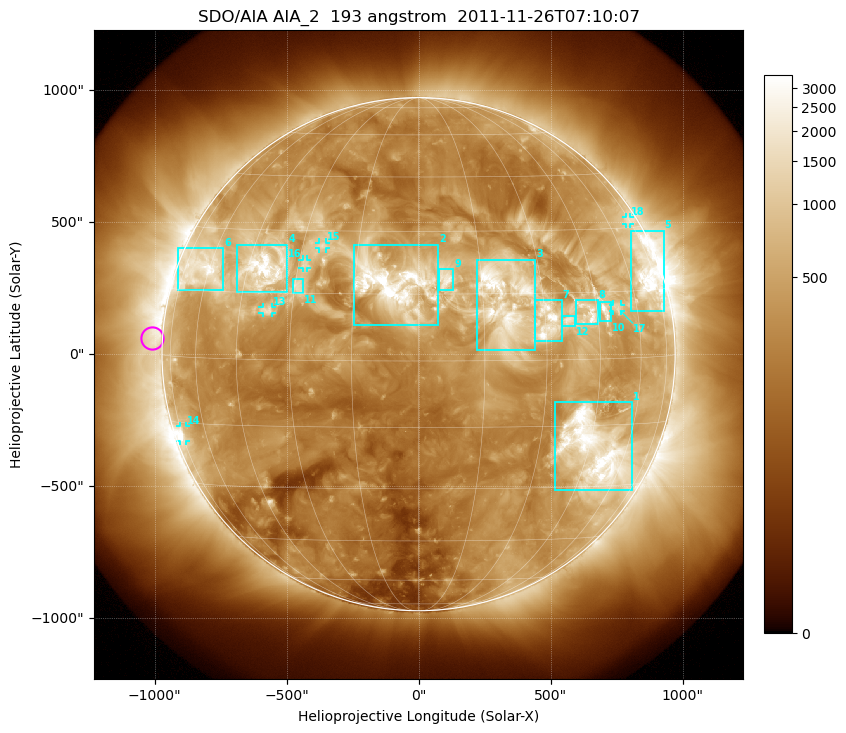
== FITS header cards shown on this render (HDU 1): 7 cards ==
TELESCOP= 'SDO/AIA'
INSTRUME= 'AIA_2'
WAVELNTH=                  193
WAVEUNIT= 'angstrom'
DATE-OBS= '2011-11-26T07:10:07.84'
CTYPE1  = 'HPLN-TAN'
CTYPE2  = 'HPLT-TAN'

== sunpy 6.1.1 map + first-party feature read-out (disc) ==
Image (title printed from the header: SDO/AIA AIA_2  193 angstrom  2011-11-26T07:10:07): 1024 x 1024 px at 2.4 arcsec/px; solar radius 972 arcsec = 405 px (full disc in frame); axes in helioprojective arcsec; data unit not stated in the header (colour bar unlabelled)
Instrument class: DISC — disc imager (sunpy class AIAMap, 193 A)
Bright regions (active regions / flare kernels): reference = the median radial profile (limb darkening/brightening removed); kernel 9 px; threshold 5 sigma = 917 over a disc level ~319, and >= 1.15x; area >= 12 px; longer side >= 10 px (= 24 arcsec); searched inside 0.97 R_sun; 18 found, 18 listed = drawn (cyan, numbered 1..; 6 of them under ~33 arcsec drawn as corner ticks so the feature stays visible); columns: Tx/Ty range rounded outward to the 5 arcsec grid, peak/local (2 s.f.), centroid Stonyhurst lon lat
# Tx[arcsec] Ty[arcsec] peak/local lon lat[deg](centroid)
1 515..810 -515..-180 14 +47 -21
2 -245..75 110..415 15 -6 +17
3 220..445 15..360 11 +20 +14
4 -690..-495 235..415 12 -40 +21
5 805..930 160..470 10 +69 +19
6 -915..-740 240..400 9.4 -64 +20
7 440..545 50..205 11 +31 +9
8 595..680 110..205 8.1 +43 +10
9 75..135 245..325 5.3 +6 +18
10 685..730 125..200 9 +48 +11
11 -475..-435 230..285 5.6 -29 +17
12 545..595 105..150 6.4 +36 +9
13 -590..-555 155..180 5.1 -37 +11
14 -905..-880 -330..-270 6 -74 -18
15 -380..-350 400..425 5.3 -25 +26
16 -440..-420 325..360 5.1 -28 +22
17 735..765 160..190 4.4 +52 +11
18 785..805 495..520 3.3 +73 +32
Off-limb structures (1.02-1.3 R_sun): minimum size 162 px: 2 found; the strongest spans PA ~40..130 deg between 1.02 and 1.3 R_sun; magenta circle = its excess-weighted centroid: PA ~85 deg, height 1.04 R_sun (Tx ~-1010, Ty ~60 arcsec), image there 2.3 x the reference